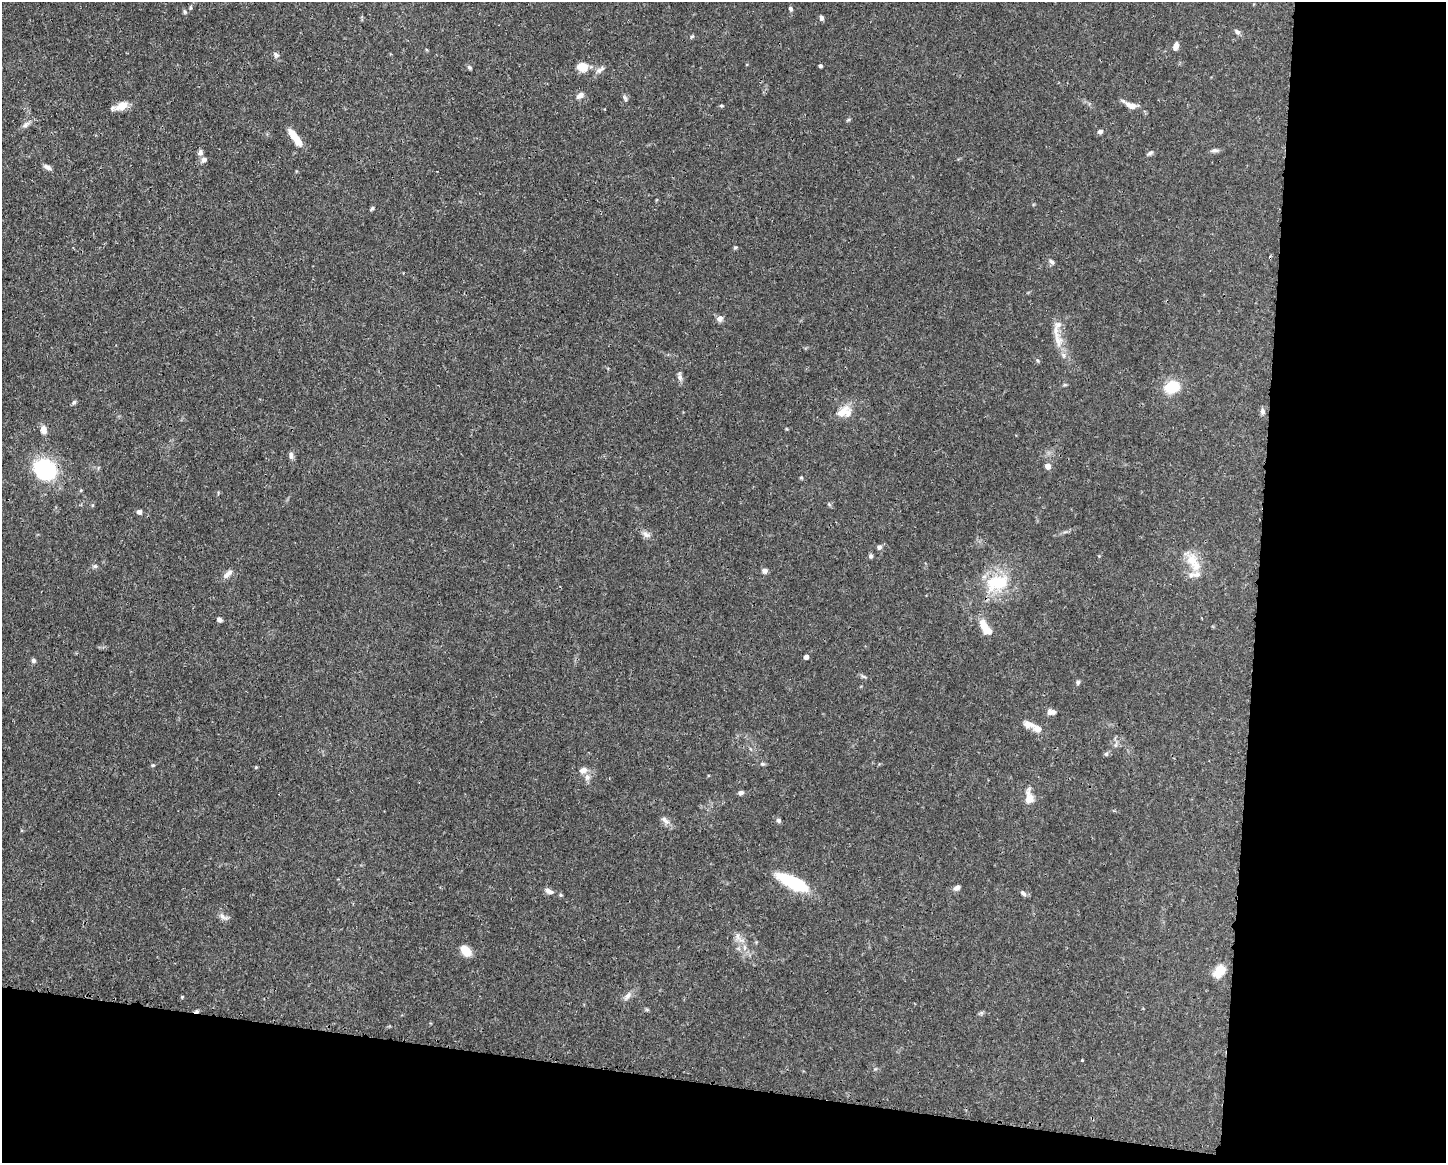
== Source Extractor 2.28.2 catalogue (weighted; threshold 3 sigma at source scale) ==
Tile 12 of 3 x 4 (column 3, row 4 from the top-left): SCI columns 3005-4448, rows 6-1166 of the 4674 x 4656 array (HDU 1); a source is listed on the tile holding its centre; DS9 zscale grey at full resolution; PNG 1448 x 1165 px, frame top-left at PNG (2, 2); no overlay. Shown black and unused: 20% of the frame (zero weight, under 3 of 4 exposures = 1% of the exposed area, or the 3 px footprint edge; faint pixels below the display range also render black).
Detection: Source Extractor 2.28.2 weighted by HDU 2 'WHT'; one run over the whole footprint, this tile lists its part. Background 0.0441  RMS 0.0029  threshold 0.0131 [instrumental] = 3 sigma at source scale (4.5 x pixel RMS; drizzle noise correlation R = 1.50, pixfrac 1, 0.05/0.05 arcsec/px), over >= 5 px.
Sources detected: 84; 1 cosmic-ray / hot-pixel residue — not listed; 7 inside a brighter listed object's ellipse — not listed separately; the other 76 listed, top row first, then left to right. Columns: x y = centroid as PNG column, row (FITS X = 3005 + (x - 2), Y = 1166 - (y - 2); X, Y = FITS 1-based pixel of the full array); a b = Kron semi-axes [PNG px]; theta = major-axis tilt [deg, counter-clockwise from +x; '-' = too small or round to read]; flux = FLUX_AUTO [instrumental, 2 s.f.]
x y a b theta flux
791 9 6 4 -69 0.62
184 12 7 4 -82 0.43
821 18 6 5 - 0.77
1237 32 9 6 -45 0.84
1176 46 7 5 73 1.7
276 54 8 6 -52 0.75
820 66 4 3 - 0.56
470 67 6 5 - 0.48
583 67 11 9 -9 4.2
600 70 15 5 36 1.2
580 95 9 6 37 1.4
625 98 9 4 -68 0.61
1131 105 14 7 -23 2.3
121 106 16 10 27 3.1
25 125 9 6 28 0.93
1100 131 6 5 - 0.87
295 137 22 7 -54 4.8
1214 150 11 5 0 0.78
200 152 7 6 - 1
1150 153 7 4 17 0.63
204 159 6 5 - 1.2
47 167 10 5 -30 1.1
372 208 7 4 45 0.45
735 247 5 4 - 0.36
1052 262 8 5 -46 0.7
719 319 8 7 - 1.2
1058 340 21 8 -72 3.6
1037 360 5 3 - 0.35
680 377 10 7 -80 0.99
1065 385 6 4 -17 0.34
1172 387 14 11 14 8.8
74 402 7 4 45 0.47
1263 411 8 6 -86 0.96
842 412 22 10 43 3.5
43 430 10 7 -77 1.9
291 455 9 6 -89 0.92
1048 466 5 5 - 2.1
45 469 24 21 -37 23
139 512 6 5 - 0.91
646 535 12 7 -22 1.3
879 547 7 6 - 0.75
871 556 6 5 - 0.57
1193 562 29 13 -63 6.1
95 566 6 5 - 0.54
764 571 6 6 - 1.1
228 574 15 6 43 1.5
997 583 34 20 15 13
219 620 7 5 -32 0.71
984 627 19 9 -63 3.9
806 657 4 4 - 1.5
33 660 6 6 - 0.64
863 676 9 4 -29 0.53
1078 682 6 5 - 0.49
1050 712 9 6 -79 0.95
1029 724 16 8 -16 2.1
1106 754 5 5 - 0.49
762 764 7 5 -2 0.5
153 765 6 3 17 0.32
583 770 12 9 24 1.5
741 793 6 5 - 0.76
1029 797 19 10 -85 3.1
778 820 7 5 -30 0.64
666 821 11 6 -30 1.2
793 883 32 10 -26 19
957 887 8 5 27 0.98
549 891 11 6 -25 1.3
1023 893 9 5 -44 0.77
561 895 5 4 - 0.39
223 917 12 6 -32 1.3
738 937 10 5 -77 1.3
465 951 11 8 -48 4.2
1219 971 16 10 49 4.4
628 996 14 5 58 1.3
182 997 3 3 - 0.37
981 1013 6 5 - 0.47
1082 1060 3 3 - 0.3
Overlapping masked pixels (flux is a lower limit): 1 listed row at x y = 45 469